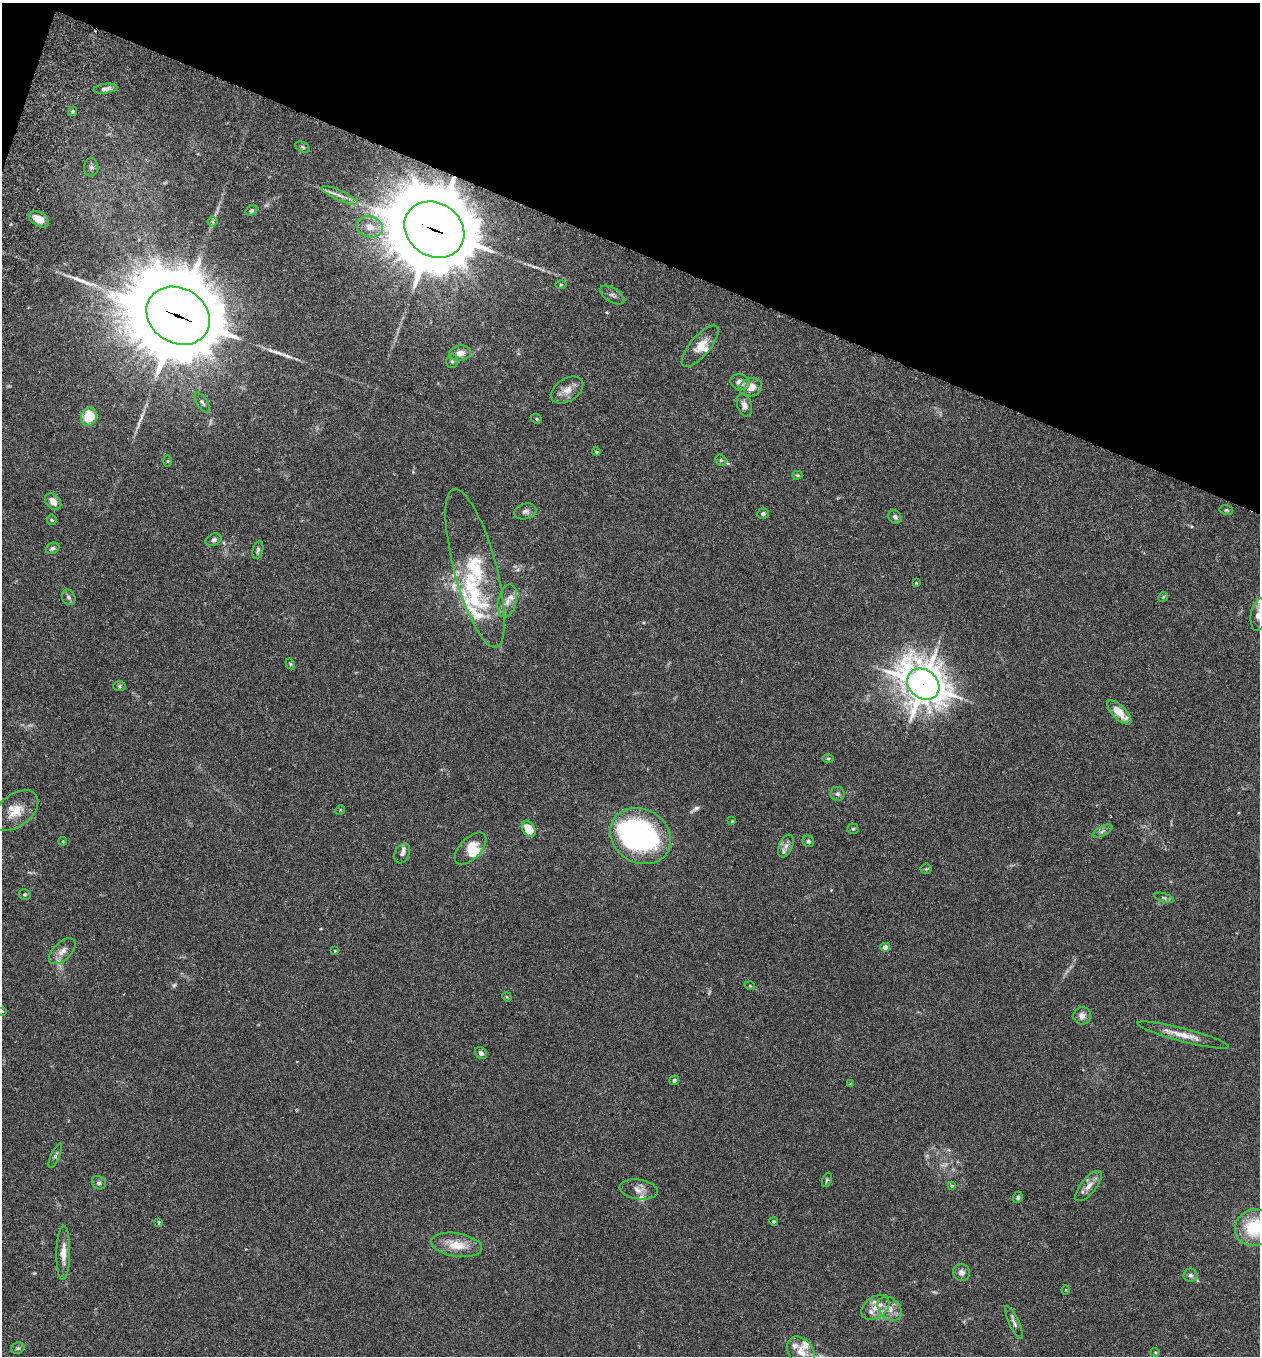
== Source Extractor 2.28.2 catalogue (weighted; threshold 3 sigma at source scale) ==
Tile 2 of 4 x 4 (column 2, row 1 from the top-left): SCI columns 1451-2708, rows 4090-5443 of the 5546 x 5470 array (HDU 1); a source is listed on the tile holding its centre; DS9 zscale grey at full resolution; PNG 1262 x 1358 px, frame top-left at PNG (2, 3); each listed source drawn as its Kron ellipse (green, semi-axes under 4 px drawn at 4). Shown black and unused: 19% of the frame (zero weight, under 3 of 6 exposures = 3% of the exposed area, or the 3 px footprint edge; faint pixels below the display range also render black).
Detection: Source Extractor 2.28.2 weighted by HDU 2 'WHT'; one run over the whole footprint, this tile lists its part. Background 0.0169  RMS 0.002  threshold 0.00799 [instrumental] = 3 sigma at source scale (4.09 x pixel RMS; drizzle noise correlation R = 1.36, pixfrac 0.8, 0.05/0.05 arcsec/px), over >= 5 px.
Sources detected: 117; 2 too faint to see at this stretch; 2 inside a brighter object's white glare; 4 long thin detections or spike segments (spike, bleed or trail) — neither listed nor drawn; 14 inside a brighter listed object's ellipse — not listed separately; the other 95 listed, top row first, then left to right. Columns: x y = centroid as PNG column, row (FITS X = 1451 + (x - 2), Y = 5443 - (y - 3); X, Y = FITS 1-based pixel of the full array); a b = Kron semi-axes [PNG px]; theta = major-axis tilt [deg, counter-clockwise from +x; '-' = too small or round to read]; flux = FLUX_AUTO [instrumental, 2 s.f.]
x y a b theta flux
105 89 12 5 7 0.7
72 111 5 4 - 0.45
303 147 7 5 -28 0.3
91 167 9 7 87 0.6
340 195 20 5 -24 1.1
251 210 6 4 30 0.36
39 219 11 6 -31 2
213 221 5 5 - 0.29
370 227 13 10 -18 1.9
434 230 31 26 -33 2500
561 285 6 4 0 0.21
612 295 13 7 -33 0.77
178 316 33 27 -32 3300
700 346 26 10 49 2.5
460 353 11 7 9 1.5
452 361 6 5 - 0.35
740 382 9 8 - 1.4
751 387 11 9 14 2
567 390 18 11 32 1.9
202 403 11 5 -58 0.45
744 405 12 7 -74 0.99
89 417 9 8 - 5.7
536 419 6 4 -23 0.22
596 452 4 4 - 0.23
721 460 6 5 - 0.28
168 461 6 4 89 0.18
797 475 5 4 - 0.21
53 501 9 6 -46 1.4
1226 510 7 5 -14 0.31
525 511 11 7 16 0.76
763 514 6 5 - 0.41
895 517 7 6 - 0.62
52 520 5 5 - 0.21
214 540 8 6 24 0.49
52 548 7 5 23 0.45
258 550 9 5 75 0.45
475 568 82 21 -75 13
916 583 3 3 - 0.18
69 597 8 6 -60 0.5
1163 597 5 4 - 0.22
507 601 17 9 77 1.6
1259 615 16 8 81 1.7
290 664 6 4 -60 0.21
923 684 17 14 -41 440
119 686 6 5 - 0.29
1119 712 16 6 -45 3
828 758 5 3 - 0.21
837 794 7 7 - 0.57
15 810 26 16 38 3.6
340 810 5 4 - 0.19
732 821 4 4 - 0.14
529 829 9 6 -59 3.7
853 829 5 5 - 0.25
1102 831 11 4 28 0.54
640 836 32 26 -32 43
63 841 4 4 - 0.17
808 841 6 5 - 0.35
786 846 12 6 66 0.82
471 848 20 10 46 3.3
402 853 10 7 62 0.65
926 869 6 5 - 0.25
25 894 6 5 - 0.27
1164 898 10 4 -18 0.37
885 947 5 4 - 1.2
62 951 16 8 43 1.5
335 951 3 3 - 0.18
750 986 5 3 - 0.15
507 997 5 4 - 0.17
2 1011 4 3 - 0.27
1082 1016 9 8 - 0.96
1183 1035 47 6 -15 2.8
481 1053 6 5 - 0.56
674 1080 5 4 - 0.41
850 1084 3 3 - 0.15
55 1156 13 4 65 0.44
827 1180 7 4 68 0.29
99 1183 7 6 - 0.49
952 1186 4 3 - 0.57
1088 1186 18 7 50 1.5
639 1189 19 10 -9 1.4
1018 1197 6 4 67 0.32
159 1222 4 3 - 0.37
774 1222 4 4 - 0.29
1254 1228 19 18 - 8.9
457 1245 26 12 -9 3.9
63 1253 27 7 89 2.1
961 1272 9 8 - 0.9
1190 1275 7 6 - 0.49
1066 1290 4 4 - 0.19
875 1308 15 10 35 2.2
890 1309 14 10 -44 1.9
1014 1323 18 5 -66 0.75
18 1348 7 5 26 0.34
801 1352 17 12 -54 1.9
1155 1352 4 4 - 0.18
Overlapping masked pixels (flux is a lower limit): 3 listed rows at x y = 434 230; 178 316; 923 684
Isophote crosses this tile's border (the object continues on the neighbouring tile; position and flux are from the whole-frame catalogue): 3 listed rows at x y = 1259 615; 2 1011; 1254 1228